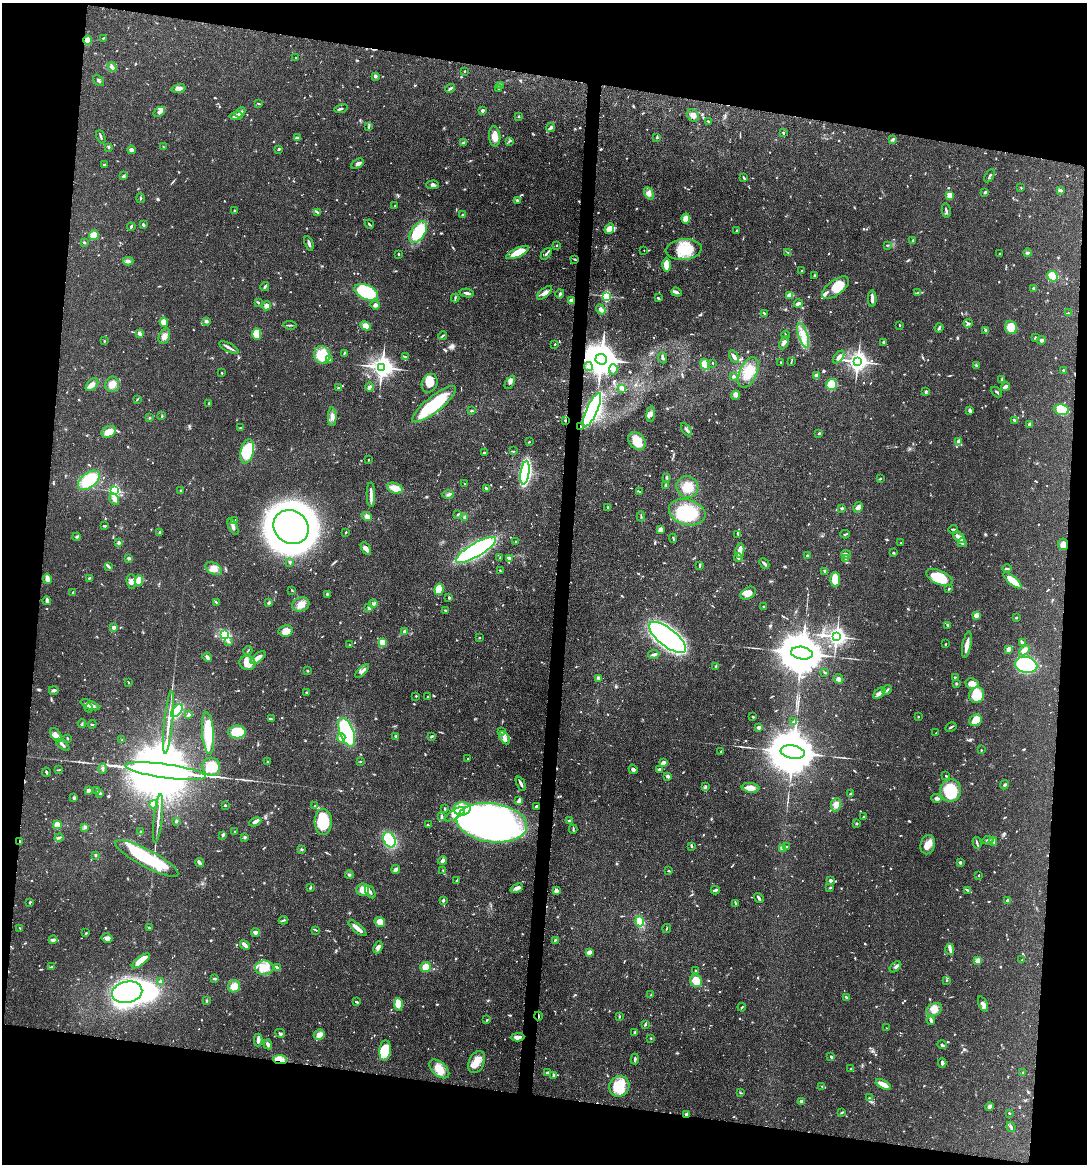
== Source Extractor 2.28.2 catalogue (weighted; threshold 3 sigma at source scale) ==
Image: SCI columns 112-4448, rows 7-4652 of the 4670 x 4659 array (HDU 1 of 3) = the unmasked area's bounding box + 8 px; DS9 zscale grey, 4 x 4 block average (1 PNG px = mean of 4 x 4 image px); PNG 1089 x 1166 px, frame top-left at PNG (2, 3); each listed source drawn as its Kron ellipse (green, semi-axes under 4 px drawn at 4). Shown black and unused: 19% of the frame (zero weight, under 3 of 4 exposures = <1% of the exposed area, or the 3 px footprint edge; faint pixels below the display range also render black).
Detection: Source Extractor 2.28.2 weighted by HDU 2 'WHT'. Background 0.0571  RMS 0.0033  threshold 0.0149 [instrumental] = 3 sigma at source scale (4.5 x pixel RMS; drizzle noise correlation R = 1.50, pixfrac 1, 0.05/0.05 arcsec/px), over >= 5 px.
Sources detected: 1109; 3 too faint to see at this stretch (4 x 4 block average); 13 inside a brighter object's white glare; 10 cosmic-ray / hot-pixel residue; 2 long thin detections or spike segments (spike, bleed or trail) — neither listed nor drawn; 21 coinciding with a brighter row at this scale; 58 inside a brighter listed object's ellipse — not listed separately; of the other 1002, all 500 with FLUX_AUTO >= 1.55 (the completeness limit of this list) listed and drawn (502 fainter detections not listed), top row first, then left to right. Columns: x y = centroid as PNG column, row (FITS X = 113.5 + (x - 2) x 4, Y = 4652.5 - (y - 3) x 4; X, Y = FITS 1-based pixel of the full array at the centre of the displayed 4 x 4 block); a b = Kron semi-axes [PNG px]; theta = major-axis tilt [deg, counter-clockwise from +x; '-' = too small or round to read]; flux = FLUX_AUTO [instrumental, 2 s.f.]
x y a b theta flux
103 38 3 2 - 1.8
87 40 4 3 - 5.5
296 58 2 2 - 2.7
112 67 5 3 - 4.6
464 71 2 2 - 1.7
375 76 3 2 - 6.5
99 80 6 2 -46 4
501 85 2 2 - 1.6
178 88 7 4 11 12
450 88 5 2 - 3.6
498 88 2 2 - 2.6
259 104 3 2 - 1.6
341 108 6 2 16 3.9
482 111 3 3 - 3.8
159 112 6 4 36 6.4
240 112 6 3 45 6
693 115 6 5 - 12
236 116 6 3 9 11
519 116 2 2 - 2.4
709 122 3 2 - 1.6
369 126 3 2 - 2.2
551 128 5 3 - 4.6
783 133 3 2 - 2.5
495 136 10 5 -86 18
101 137 7 2 -67 3.1
297 138 4 3 - 3.2
657 138 3 2 - 1.7
893 139 3 2 - 2.5
509 141 3 2 - 1.9
463 143 3 3 - 2.6
108 147 2 2 - 1.7
163 147 3 2 - 1.6
279 149 2 2 - 2.9
131 150 4 3 - 6.3
358 164 7 3 32 6.8
104 165 4 2 - 2.7
124 176 4 2 - 5
990 176 7 2 59 3.6
744 178 3 2 - 2.6
433 185 6 4 2 6.7
1021 188 2 2 - 1.5
1060 190 4 2 - 3.6
985 192 3 2 - 4
649 193 7 3 -60 7.8
950 195 3 3 - 27
140 198 5 2 - 2
517 200 3 3 - 2.5
395 206 2 2 - 1.9
234 211 3 2 - 1.6
946 211 7 2 -79 3.9
317 212 4 2 - 2.6
463 215 3 2 - 5.9
686 218 5 4 - 17
369 224 5 2 - 2.6
143 225 3 2 - 5.6
131 227 4 2 - 2.6
609 229 5 3 - 20
737 230 3 2 - 2.1
418 232 12 7 57 90
94 235 5 5 - 29
913 240 3 2 - 1.7
84 242 3 2 - 2.4
309 243 7 2 -69 5.6
557 245 2 2 - 1.7
887 245 3 2 - 1.8
644 250 2 2 - 4.1
684 250 18 10 6 57
518 252 12 4 25 36
788 252 3 2 - 1.8
999 253 2 2 - 1.6
1027 253 4 3 - 3.3
398 254 3 2 - 1.9
546 254 7 2 51 4.7
575 259 3 2 - 1.7
128 261 5 4 - 5.3
667 265 7 4 90 35
802 271 2 2 - 3.1
814 275 3 2 - 2.2
1053 276 6 4 -42 66
265 286 4 2 - 3.3
835 288 16 7 37 49
1033 288 3 2 - 4.6
366 292 12 7 -25 140
677 292 5 3 - 5.5
467 293 7 2 -9 6.2
545 293 9 4 40 11
918 293 3 2 - 1.6
560 294 4 2 - 5
790 295 4 3 - 16
606 296 2 2 - 240
455 298 4 2 - 2.1
658 298 3 2 - 3
872 299 8 2 -90 11
572 301 3 2 - 15
258 302 4 2 - 2.2
798 304 4 2 - 6.5
375 305 5 4 - 5.1
266 306 4 3 - 8.7
601 309 5 3 - 5.9
764 313 3 2 - 2.1
1068 313 3 2 - 1.8
206 321 2 2 - 14
164 322 5 4 - 21
968 323 4 3 - 3.7
290 325 7 2 -5 2.9
899 325 2 2 - 2.2
366 326 5 3 - 19
1011 327 7 6 - 40
939 328 5 2 - 3.1
985 330 3 2 - 3.3
139 333 3 2 - 8.7
257 334 5 4 - 48
786 335 4 2 - 1.7
803 335 13 4 -72 22
164 336 8 5 67 10
442 336 4 2 - 2.3
1036 338 4 2 - 2.1
1042 340 4 3 - 4.4
104 341 2 2 - 2
784 343 7 3 62 8.2
884 343 3 2 - 2.1
555 344 2 2 - 1.6
229 347 11 2 -27 7.2
344 353 3 2 - 2.3
322 355 9 8 - 57
405 357 2 2 - 4.2
734 357 7 3 -61 6.1
839 357 7 4 52 8.1
663 358 5 2 - 4.3
330 359 4 2 - 4
601 359 6 5 - 4600
781 362 2 2 - 1.8
791 362 3 2 - 1.6
858 362 4 3 - 1200
713 363 2 2 - 1.7
705 364 6 4 -66 20
976 365 3 2 - 2.1
382 367 4 4 - 1500
588 367 4 3 - 4.4
613 369 5 4 - 6.8
1064 370 2 2 - 3.5
748 372 16 8 66 40
221 373 2 2 - 2.2
733 376 2 2 - 9
817 376 2 2 - 32
1002 380 3 2 - 1.6
510 382 7 2 57 5
430 383 9 7 67 28
112 384 7 6 - 17
832 384 5 5 - 41
92 385 7 5 47 12
369 387 4 3 - 6.1
1006 387 4 2 - 11
338 388 4 2 - 3.6
622 388 3 2 - 13
926 392 3 2 - 3.8
996 392 6 2 -44 2.5
736 395 5 3 - 5
137 399 4 2 - 2.1
209 403 3 2 - 2.1
434 404 27 8 38 120
592 410 18 5 66 740
970 410 3 2 - 6.9
1062 410 7 5 -7 71
471 411 3 2 - 2
651 414 8 4 82 8.2
162 416 4 2 - 2.3
332 417 9 3 -89 10
149 418 2 2 - 1.8
565 420 3 2 - 1.9
1014 420 3 2 - 4.4
1029 424 4 3 - 4.4
581 426 2 2 - 1.6
241 427 3 2 - 2.1
686 429 7 2 -59 5.6
109 432 7 5 25 21
819 433 2 2 - 3.6
637 441 10 7 -45 45
958 441 4 3 - 6.5
529 442 3 2 - 1.6
247 451 12 6 78 88
513 451 3 2 - 1.7
484 453 3 2 - 2
368 460 2 2 - 2.2
525 473 12 4 82 350
667 477 4 2 - 3.1
880 479 3 2 - 2.8
89 480 13 7 38 80
465 484 2 2 - 2.2
666 485 4 2 - 3.1
687 487 11 10 - 29
395 488 8 5 -18 25
486 488 2 2 - 4.7
181 490 3 2 - 1.8
114 491 2 2 - 280
639 492 3 2 - 2.2
371 495 12 3 -89 10
448 495 6 3 1 4.6
114 499 6 4 -59 8.4
608 507 3 2 - 2.4
858 507 5 4 - 7.4
842 508 3 3 - 2.2
687 512 18 12 -16 90
458 514 3 2 - 2
367 516 5 4 - 7.4
641 516 5 2 - 2.2
465 517 4 3 - 3.8
235 520 3 2 - 1.7
105 526 2 2 - 1.6
233 527 9 3 -63 6.6
291 527 18 16 -37 2000
953 529 4 2 - 2.5
660 530 4 3 - 13
160 532 3 2 - 2.4
346 532 2 2 - 1.7
738 534 3 2 - 1.6
845 534 4 2 - 2.8
76 537 4 3 - 2.9
959 537 7 3 -42 17
673 538 4 2 - 1.6
516 542 3 2 - 2.3
119 543 3 2 - 6.7
901 543 2 2 - 1.6
962 543 4 3 - 5.5
1063 544 6 5 - 17
366 549 7 3 -59 11
476 550 23 7 30 380
740 550 7 3 80 22
893 553 3 2 - 2.3
846 554 5 3 - 5
807 556 2 2 - 3.8
129 558 3 3 - 3
500 558 3 2 - 1.7
509 558 4 3 - 5.7
738 558 4 3 - 4.3
845 558 3 2 - 1.9
289 562 2 2 - 3.6
764 563 5 2 - 5.6
700 565 4 2 - 2.2
109 567 4 2 - 3.1
214 568 9 5 -29 18
1007 569 4 2 - 1.8
500 571 3 2 - 2.5
825 571 3 2 - 4.1
939 577 14 7 -25 77
89 578 3 2 - 2.5
47 579 5 3 - 13
835 579 7 5 -88 39
1012 580 11 3 -40 41
131 581 7 4 -85 9.1
139 581 5 4 - 24
439 589 6 4 81 36
949 589 3 2 - 2.8
292 590 3 2 - 1.6
73 592 2 2 - 2
748 593 8 5 33 20
327 594 3 2 - 1.7
449 598 2 2 - 3.6
47 601 4 3 - 4
216 602 3 2 - 1.9
269 603 3 2 - 6.2
301 604 9 6 22 16
373 604 4 2 - 5.4
763 607 3 2 - 1.8
369 608 3 2 - 6.9
446 611 4 2 - 3.5
976 615 2 2 - 37
1016 618 3 2 - 1.6
947 625 3 2 - 2
114 627 2 2 - 20
286 631 7 5 11 25
405 632 2 2 - 23
225 635 4 3 - 71
836 636 4 3 - 1200
667 637 22 9 -38 1100
479 638 2 2 - 1.8
229 642 4 2 - 3
383 643 3 2 - 41
1022 643 3 2 - 3.6
946 644 3 2 - 1.8
349 645 2 2 - 1.7
967 645 13 3 80 17
1009 649 3 2 - 17
1024 650 6 4 45 11
248 651 4 2 - 1.9
802 653 11 6 -10 13000
654 654 6 3 11 4.4
207 657 5 3 - 6
258 658 9 3 37 14
247 663 8 7 - 32
1026 665 11 8 -13 190
716 666 2 2 - 3.5
307 671 2 2 - 2.4
362 671 9 2 46 6.2
825 673 3 2 - 1.9
598 678 3 2 - 3.6
955 678 2 2 - 4.1
839 679 5 4 - 5.1
129 683 3 2 - 1.8
956 683 3 3 - 2.2
972 683 7 5 -12 21
54 690 5 3 - 4.7
887 690 5 2 - 2.9
306 692 2 2 - 5.5
879 693 7 3 42 6.7
977 695 8 7 - 52
416 696 2 2 - 1.9
428 696 3 2 - 3.3
90 705 10 3 -22 15
89 708 4 2 - 2.2
177 711 7 4 52 85
189 715 2 2 - 9.1
753 717 2 2 - 2.1
918 717 2 2 - 1.7
271 719 3 2 - 1.7
975 720 6 5 - 25
168 722 31 2 84 19
794 722 4 2 - 2.3
82 723 4 2 - 2
92 724 4 2 - 2.5
759 727 4 2 - 6.7
951 727 6 2 28 3.3
502 731 3 2 - 3.6
237 732 8 6 -2 110
347 732 15 7 -68 250
208 733 21 6 -85 85
936 733 2 2 - 2.1
56 735 8 4 -57 11
432 736 3 2 - 3.8
396 737 4 3 - 4.6
67 738 2 2 - 3
341 738 4 3 - 6
504 738 7 3 -58 7.2
122 740 3 2 - 3.3
63 745 8 2 -40 4.8
981 750 2 2 - 2.4
720 751 3 2 - 1.6
793 752 12 6 -10 17000
468 759 3 2 - 1.9
267 762 3 2 - 2.1
360 762 2 2 - 1.9
663 763 4 2 - 9.8
211 767 9 9 - 49
103 768 5 2 - 3.3
633 769 5 3 - 4.3
659 769 3 2 - 5
59 770 4 2 - 1.6
166 771 41 7 -8 60000
46 772 4 2 - 2.5
667 776 4 3 - 5.1
946 776 2 2 - 2.5
521 784 8 2 -65 6.8
1004 785 5 3 - 3.1
705 787 4 2 - 3.1
750 788 9 4 -6 19
96 790 3 2 - 1.9
951 790 11 10 - 75
88 791 2 2 - 21
100 793 2 2 - 6.7
851 793 3 2 - 3.1
74 798 3 2 - 2.1
937 798 5 3 - 5.7
519 801 4 2 - 11
154 804 4 4 - 11
225 805 2 2 - 4.8
836 805 7 5 80 11
315 806 3 2 - 1.7
536 806 3 2 - 3.6
445 809 3 2 - 2.1
462 809 8 6 -1 23
455 814 11 4 32 19
441 817 3 2 - 6.4
864 817 3 2 - 2.4
158 819 25 2 84 14
176 821 3 2 - 2.6
569 821 2 2 - 2
255 822 6 3 25 6.2
323 822 13 8 -87 92
492 823 35 19 -7 780
857 824 3 2 - 2.1
57 825 4 4 - 21
428 825 3 2 - 1.6
84 827 3 2 - 2.1
573 829 4 2 - 2.5
140 832 3 2 - 1.7
235 832 2 2 - 3.1
223 835 3 3 - 2.6
245 837 3 3 - 3.6
59 838 4 2 - 5.8
389 840 8 5 -65 120
988 840 5 2 - 4.1
993 841 4 3 - 4.1
20 842 3 2 - 1.9
977 843 6 2 -76 3.2
928 845 10 7 75 20
691 846 3 2 - 3.4
786 846 2 2 - 1.8
782 848 2 2 - 32
302 850 3 2 - 1.7
95 855 3 2 - 3
147 858 35 8 -28 160
442 861 4 2 - 8.3
199 863 5 2 - 8.9
960 863 3 2 - 4
396 869 4 3 - 7.2
443 870 3 2 - 1.8
669 871 2 2 - 2.4
349 875 4 2 - 3.3
979 875 2 2 - 2.3
457 880 4 2 - 2.5
831 880 3 3 - 5.8
830 887 2 2 - 2.1
310 888 4 2 - 2.3
517 888 6 3 22 11
363 890 6 6 - 20
715 890 4 2 - 4
968 890 4 2 - 3.1
556 891 4 2 - 14
370 892 7 3 -57 5.7
759 898 5 2 - 6.4
443 900 3 2 - 4.6
1008 901 4 4 - 4.9
30 902 3 2 - 2.6
736 903 2 2 - 1.6
283 920 4 2 - 2.4
380 922 5 5 - 21
640 922 5 4 - 31
20 928 3 2 - 1.8
149 928 2 2 - 2.3
357 928 11 2 -40 18
667 928 5 2 - 1.6
316 930 4 2 - 1.7
255 932 4 3 - 8
86 933 3 2 - 1.8
107 938 5 5 - 9.5
53 940 4 3 - 8.2
555 940 3 2 - 2.5
245 945 5 2 - 10
378 947 6 4 67 8.7
950 949 5 4 - 6.7
589 952 3 2 - 13
978 960 4 3 - 13
1022 960 3 2 - 2
141 961 11 4 38 38
52 966 4 2 - 2.2
426 967 5 5 - 22
895 967 7 3 45 4.9
264 968 9 7 1 27
277 968 4 2 - 5.5
696 971 3 2 - 2.6
215 979 4 2 - 4.2
947 980 2 2 - 3.3
160 981 4 2 - 2.8
696 981 6 5 - 32
234 986 6 6 - 21
127 992 15 10 12 510
651 995 3 2 - 1.6
846 997 3 2 - 2
206 1001 4 2 - 2.1
357 1002 3 2 - 3.7
398 1004 6 4 -88 25
983 1004 8 3 -67 7.6
742 1007 4 2 - 1.9
934 1010 8 6 23 18
538 1016 4 2 - 3.1
619 1016 3 2 - 2.2
487 1020 2 2 - 1.7
931 1020 4 2 - 5.3
645 1025 3 2 - 3
886 1028 2 2 - 1.7
635 1032 2 2 - 11
280 1033 5 2 - 3.2
319 1035 6 5 - 11
518 1037 7 3 1 11
651 1038 3 2 - 1.7
258 1040 6 2 -89 9.8
268 1044 5 3 - 7
942 1045 5 2 - 3.4
385 1050 10 5 84 72
831 1056 3 2 - 2.1
635 1059 5 2 - 4.3
280 1060 7 4 -4 13
477 1062 12 7 66 25
942 1063 5 3 - 4.5
439 1069 12 7 -41 29
851 1069 4 2 - 1.9
1023 1072 2 2 - 2.9
547 1073 3 3 - 2.4
553 1076 2 2 - 5.5
883 1084 8 3 -26 25
619 1086 11 10 - 60
822 1086 3 2 - 1.9
740 1093 3 2 - 1.7
869 1098 3 2 - 2.5
801 1101 3 2 - 5.8
989 1107 4 3 - 6.7
842 1113 3 2 - 1.9
1009 1113 2 2 - 1.7
687 1114 3 3 - 3.5
1011 1127 5 2 - 4.2
Overlapping masked pixels (flux is a lower limit): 8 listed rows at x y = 601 359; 565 420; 581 426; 492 823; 20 842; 538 1016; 280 1060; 687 1114
Diffuse or blended objects may show on this block-average render without a row.